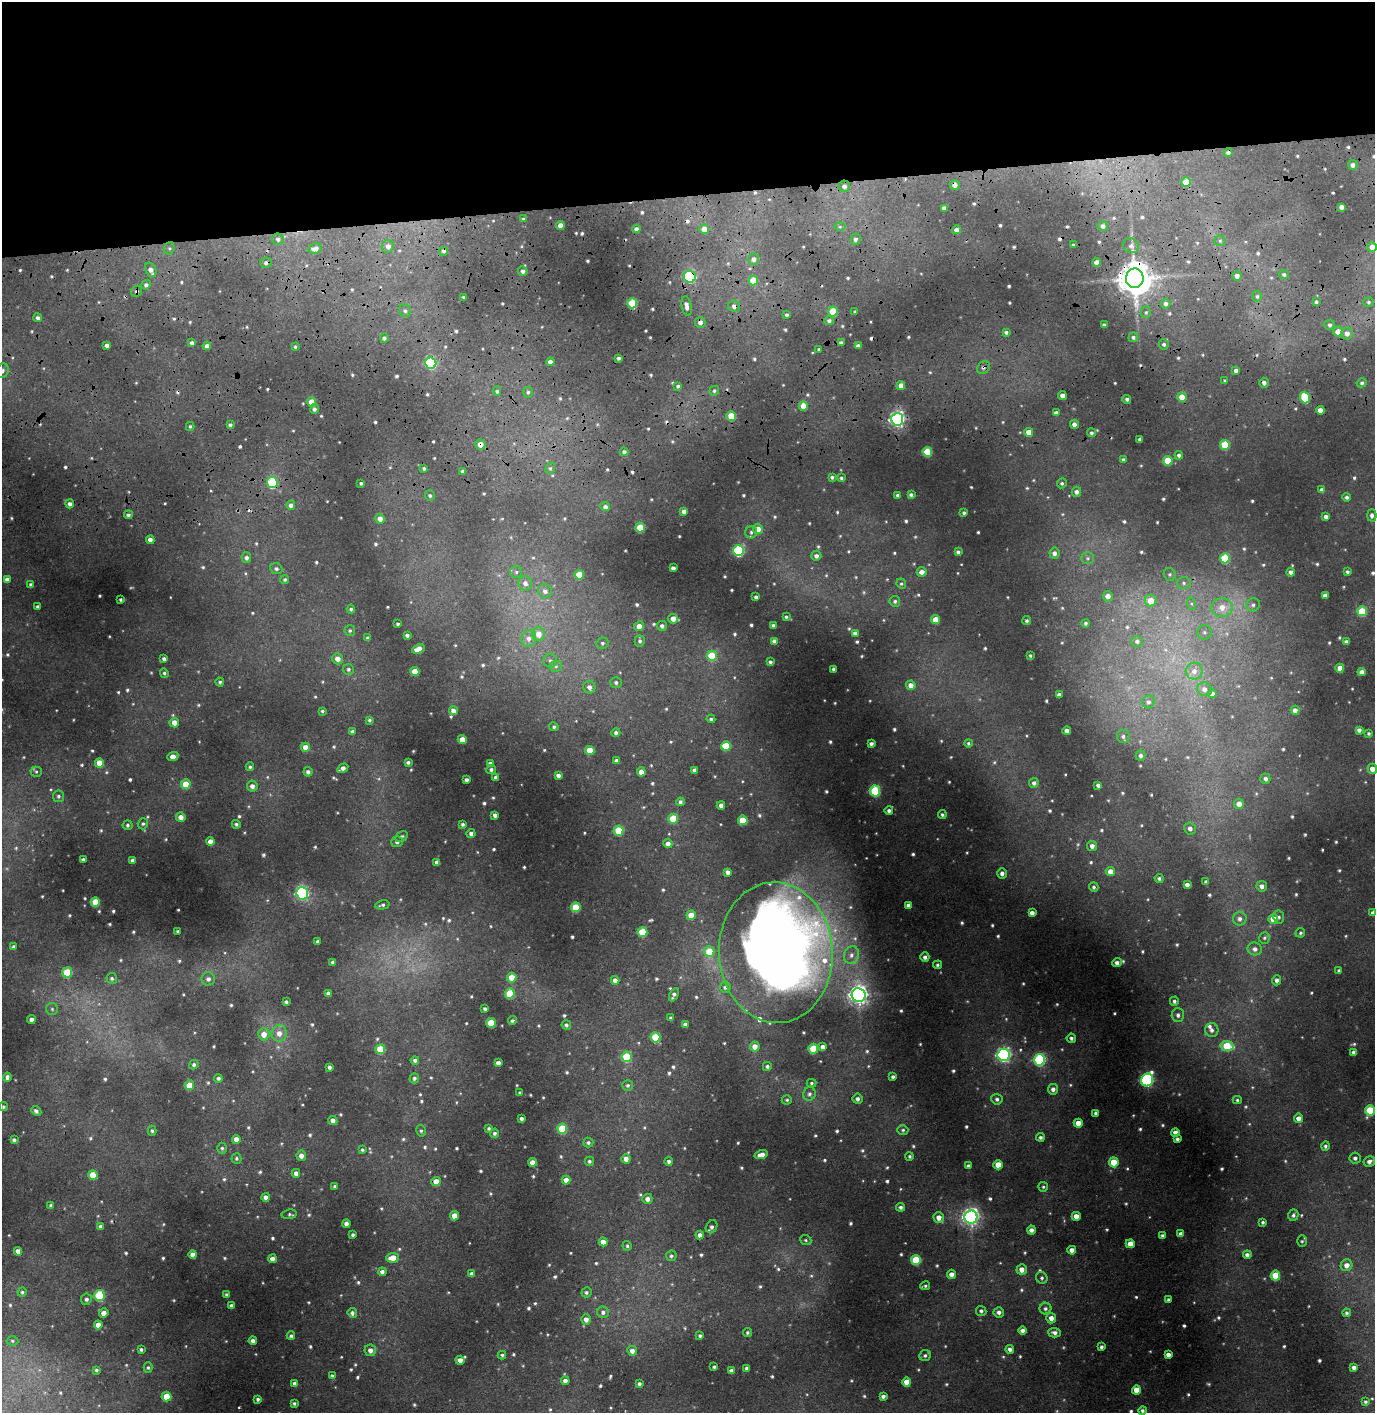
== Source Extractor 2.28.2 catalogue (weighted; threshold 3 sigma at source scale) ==
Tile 2 of 3 x 3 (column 2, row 1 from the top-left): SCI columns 1534-2906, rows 3384-4794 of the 4546 x 5357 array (HDU 1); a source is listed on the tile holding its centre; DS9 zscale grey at full resolution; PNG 1377 x 1415 px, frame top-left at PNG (2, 2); each listed source drawn as its Kron ellipse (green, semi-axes under 4 px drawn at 4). Shown black and unused: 14% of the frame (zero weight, under 3 of 4 exposures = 24% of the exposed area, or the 3 px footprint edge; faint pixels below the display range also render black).
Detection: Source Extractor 2.28.2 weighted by HDU 2 'WHT'; one run over the whole footprint, this tile lists its part. Background 0.0699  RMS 0.007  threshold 0.0315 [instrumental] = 3 sigma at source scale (4.5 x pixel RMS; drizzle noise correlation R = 1.50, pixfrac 1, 0.05/0.05 arcsec/px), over >= 5 px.
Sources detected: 880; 3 too faint to see at this stretch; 13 cosmic-ray / hot-pixel residue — neither listed nor drawn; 7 inside a brighter listed object's ellipse — not listed separately; of the other 857, all 500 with FLUX_AUTO >= 1.15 (the completeness limit of this list) listed and drawn (357 fainter detections not listed), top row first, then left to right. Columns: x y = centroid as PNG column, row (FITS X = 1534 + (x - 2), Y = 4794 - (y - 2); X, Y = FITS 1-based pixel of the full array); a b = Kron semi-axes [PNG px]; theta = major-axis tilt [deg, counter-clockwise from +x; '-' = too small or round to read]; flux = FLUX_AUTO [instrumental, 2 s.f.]
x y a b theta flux
1228 153 4 4 - 1.8
1353 165 5 5 - 2.6
1186 182 4 4 - 15
955 185 5 5 - 3.4
844 186 5 5 - 2.6
1341 207 4 4 - 3.6
944 208 4 4 - 2.5
523 219 3 3 - 1.2
560 225 4 4 - 5.3
1103 226 5 5 - 2.7
840 227 6 4 0 1.2
636 229 4 4 - 2.5
704 229 5 5 - 6.3
956 230 4 4 - 3.7
278 239 6 5 - 2.1
855 239 5 5 - 2.2
1220 241 5 5 - 1.3
1073 245 3 3 - 1.2
388 246 6 6 - 3.6
1131 246 8 7 - 2.8
1372 247 5 5 - 4.4
169 248 6 5 - 1.4
315 249 7 5 10 3.7
444 251 5 5 - 1.7
754 259 6 5 - 2.7
1097 262 4 4 - 4
266 263 6 5 - 2
151 270 7 5 -65 4.3
523 271 5 4 - 2.3
1284 274 5 4 - 1.5
1237 276 5 5 - 3.5
690 277 6 6 - 79
1135 278 10 9 - 1600
753 281 5 4 - 19
146 285 5 4 - 2.1
137 291 6 5 - 1.5
1257 296 5 4 - 1.3
464 297 3 3 - 1.6
1316 302 4 3 - 1.4
1369 302 5 5 - 1.3
632 303 5 5 - 32
1166 304 5 5 - 2.2
687 306 10 5 -79 4.4
734 306 6 5 - 2.9
405 311 6 5 - 1.9
833 311 5 5 - 24
855 312 3 3 - 1.4
1146 312 6 5 - 1.3
787 315 3 3 - 1.4
38 318 4 4 - 1.9
829 321 5 4 - 2.2
700 322 5 5 - 3.3
1104 325 4 3 - 1.5
1330 325 5 5 - 1.6
1006 332 4 4 - 1.5
1338 332 5 5 - 6.4
1347 333 6 6 - 3.7
1133 337 5 4 - 1.8
384 338 4 4 - 1.7
192 343 4 4 - 2.9
841 343 4 3 - 1.9
1164 344 5 5 - 1.6
107 345 4 4 - 2.7
207 346 4 4 - 2.7
858 346 4 4 - 2.8
295 347 4 3 - 1.3
819 349 3 3 - 1.2
618 358 3 3 - 1.7
550 362 4 4 - 3
431 363 5 5 - 77
984 367 7 5 43 2
1236 370 4 3 - 2.3
2 371 7 6 - 2.1
1225 381 3 3 - 1.2
1264 383 5 5 - 2.7
1362 383 5 4 - 1.5
901 385 4 4 - 4.8
678 386 4 4 - 1.3
497 391 4 4 - 1.2
714 391 5 4 - 1.3
528 392 5 5 - 1.4
1062 395 4 4 - 3.8
1182 397 5 4 - 9.8
1305 397 6 5 - 33
1127 399 4 4 - 1.6
312 402 5 4 - 8.2
803 406 5 4 - 11
314 409 5 4 - 1.7
1320 410 4 4 - 5.1
1056 413 4 4 - 2.3
731 416 5 5 - 16
897 419 6 6 - 210
1074 424 4 4 - 3.3
230 425 4 3 - 1.5
190 426 4 3 - 1.2
1029 432 4 4 - 7.3
1091 433 4 4 - 1.6
1140 439 4 4 - 2.4
480 445 5 5 - 6.1
1225 445 5 5 - 26
624 452 4 4 - 2.1
927 452 5 4 - 28
1179 455 4 4 - 1.8
1123 460 3 3 - 1.5
1168 461 5 4 - 18
424 468 4 3 - 1.3
550 468 6 4 67 1.2
462 471 3 3 - 1.9
832 477 4 3 - 1.5
841 478 4 3 - 1.4
272 483 5 5 - 48
361 483 3 3 - 1.3
1062 483 5 4 - 1.3
1322 490 4 4 - 3.1
1076 492 5 5 - 2.8
430 495 5 5 - 1.4
898 495 4 3 - 2
911 495 4 3 - 1.6
1347 497 4 4 - 1.7
70 504 4 4 - 3
291 505 5 4 - 2.9
605 507 5 4 - 2.1
684 511 4 4 - 2.9
964 513 3 3 - 1.2
128 515 4 4 - 1.6
1372 515 6 4 90 2
1326 517 4 4 - 2.8
380 519 5 4 - 4.4
640 528 5 4 - 18
758 529 5 5 - 7.1
751 532 6 6 - 1.8
150 540 4 4 - 3.2
738 551 5 5 - 70
958 552 4 4 - 1.7
1054 553 5 5 - 3.3
816 556 5 5 - 2.5
246 558 5 5 - 2.2
1088 558 6 6 - 1.8
1225 558 5 5 - 34
673 568 4 4 - 2.2
276 569 6 5 - 1.9
516 572 6 6 - 1.7
922 572 5 4 - 4
1291 572 4 4 - 3
1347 572 4 4 - 1.3
1170 574 6 6 - 1.4
579 575 4 4 - 18
7 579 4 4 - 2.8
285 579 4 4 - 1.2
525 583 7 6 - 3.7
1184 583 7 6 - 2
901 584 5 5 - 1.2
31 585 3 3 - 1.6
545 591 7 6 - 3
1325 595 4 4 - 3.4
1108 596 5 5 - 5
756 597 4 3 - 1.6
121 600 3 3 - 1.2
895 601 5 5 - 1.5
1151 601 6 6 - 11
1192 604 6 4 -71 1.3
1253 605 7 6 - 2.2
38 607 3 3 - 1.6
1222 607 10 9 - 9.7
351 609 4 4 - 1.3
1362 611 5 5 - 26
786 617 4 4 - 1.3
673 619 5 5 - 5.2
936 620 4 4 - 11
1027 621 4 4 - 1.5
1086 623 4 4 - 1.4
398 624 3 3 - 1.2
773 625 3 3 - 1.6
639 626 5 4 - 4.9
662 626 5 5 - 2.1
350 631 5 5 - 1.3
1204 632 7 7 - 2.4
855 633 4 4 - 3.3
539 634 7 6 - 7.4
407 635 4 3 - 1.9
368 638 4 4 - 2.1
529 639 8 7 - 4.2
640 641 5 5 - 1.6
774 641 4 4 - 2.4
1137 641 6 5 - 2.3
1346 642 4 4 - 2
602 643 6 5 - 1.6
418 649 6 4 23 7.5
1030 655 3 3 - 1.2
712 656 5 5 - 23
164 659 4 3 - 2.1
337 659 5 5 - 5.2
550 661 7 7 - 2.2
770 662 4 3 - 1.6
556 666 6 5 - 1.6
1340 668 4 4 - 7.8
348 669 6 5 - 1.3
834 669 3 3 - 1.8
1194 671 8 8 - 4.8
415 672 4 4 - 13
1362 672 4 4 - 3.8
164 673 5 4 - 1.4
220 682 4 4 - 1.2
616 683 6 5 - 1.8
911 685 5 4 - 5.7
589 687 6 6 - 3.1
1205 689 7 7 - 3.4
1212 694 4 4 - 4.2
1059 695 4 4 - 2.7
1148 702 6 6 - 2.1
1295 710 4 4 - 4.5
322 711 3 3 - 1.2
453 711 4 4 - 3.9
711 719 4 4 - 1.3
369 720 3 3 - 1.3
174 723 5 5 - 5.8
554 727 5 4 - 1.4
1359 730 4 4 - 2.4
352 731 4 4 - 1.4
1067 731 4 4 - 3.2
616 733 4 4 - 1.8
1368 733 3 3 - 1.2
1123 736 7 6 - 2.6
462 740 4 4 - 7.9
968 743 4 4 - 1.2
871 744 4 3 - 2
726 746 5 5 - 20
305 747 4 4 - 6.5
590 750 4 4 - 13
1141 756 5 5 - 2.1
173 757 5 4 - 7.2
616 761 4 3 - 1.8
408 762 4 3 - 1.7
99 763 4 4 - 12
490 763 4 3 - 1.7
250 767 4 4 - 1.2
343 768 6 4 31 3.5
1372 769 5 5 - 5.4
491 770 5 4 - 1.7
694 770 4 3 - 2.1
36 772 5 5 - 1.2
308 772 4 4 - 2.3
641 772 4 4 - 5.2
558 775 4 4 - 2.6
496 778 4 4 - 3.3
1265 779 5 5 - 2.2
466 780 4 3 - 2.3
1034 783 5 4 - 2.3
186 784 5 5 - 15
1098 785 4 3 - 2.1
252 786 5 5 - 3.7
875 791 5 5 - 49
59 796 6 5 - 1.5
680 802 4 4 - 1.8
1239 804 5 5 - 6.2
721 805 4 4 - 3
889 811 4 4 - 2
495 815 4 4 - 2.6
942 815 4 4 - 1.5
181 817 4 4 - 4.9
673 819 5 5 - 21
743 820 5 4 - 18
143 824 6 5 - 1.3
236 824 4 4 - 1.4
463 824 3 3 - 1.6
127 825 5 5 - 1.3
1190 828 6 6 - 3
618 831 5 5 - 24
471 833 4 4 - 2.2
402 836 7 5 30 1.3
210 842 4 4 - 5.2
397 842 6 5 - 1.8
668 844 4 4 - 4
1092 846 5 5 - 3.5
83 859 3 3 - 1.6
133 860 4 3 - 2.2
437 862 4 4 - 3.2
727 872 4 4 - 3.1
1110 872 4 4 - 6.2
1002 873 5 5 - 3.1
1159 878 4 4 - 1.4
1206 882 4 3 - 1.9
1187 885 4 4 - 2.9
1262 886 5 5 - 3.6
1094 887 5 4 - 1.3
302 893 7 5 -71 120
95 902 5 4 - 17
382 905 7 4 12 1.5
908 905 4 4 - 3.2
576 907 5 5 - 23
1032 913 4 4 - 3.8
1372 913 4 3 - 1.9
691 915 4 4 - 14
1279 917 6 5 - 1.5
1240 919 7 6 - 3
1273 919 5 4 - 11
178 931 3 3 - 1.3
642 932 5 5 - 29
1300 933 5 4 - 1.1
1264 938 6 5 - 1.4
317 941 3 3 - 1.4
13 946 4 4 - 1.3
1255 949 7 6 - 3.1
709 951 5 5 - 16
776 953 70 57 -87 950
851 955 9 7 73 3.6
925 957 4 4 - 2.6
333 962 4 4 - 2.9
1117 963 5 4 - 2.8
937 965 4 4 - 1.3
1339 970 4 3 - 1.2
67 972 5 5 - 27
112 978 5 5 - 1.7
512 978 5 4 - 11
208 979 7 6 - 2.8
615 980 4 4 - 4.1
1277 980 5 4 - 2.6
725 987 5 5 - 1.6
328 994 4 4 - 2.6
510 994 5 5 - 27
674 995 7 3 61 2
859 995 7 7 - 300
1174 1001 4 4 - 1.8
286 1002 3 3 - 1.5
52 1009 6 6 - 1.4
485 1009 3 3 - 1.6
1178 1015 7 6 - 2.5
671 1018 4 3 - 1.8
31 1020 4 4 - 2.9
512 1021 4 4 - 1.4
491 1023 5 4 - 20
685 1024 4 3 - 2
566 1025 5 4 - 1.7
1212 1030 7 6 - 2.6
279 1033 8 7 - 5.2
264 1034 6 5 - 6.7
655 1037 5 5 - 32
1071 1038 4 4 - 1.8
1227 1046 6 5 - 26
755 1047 5 4 - 6
823 1047 4 4 - 3.3
380 1049 5 5 - 18
813 1049 5 5 - 28
1354 1052 4 4 - 3.3
1004 1055 6 6 - 160
626 1057 5 5 - 31
415 1060 4 4 - 1.9
1039 1060 6 5 - 84
498 1063 4 4 - 3.5
194 1065 5 4 - 1.7
767 1066 4 4 - 1.8
329 1067 4 3 - 1.9
7 1077 4 3 - 2.1
893 1077 4 3 - 1.8
218 1078 4 4 - 1.8
414 1078 5 5 - 1.8
1147 1080 6 6 - 110
812 1083 5 4 - 1.3
189 1085 5 4 - 12
628 1085 5 5 - 1.6
1053 1089 5 5 - 3.2
520 1093 3 3 - 1.2
809 1094 7 6 - 2.1
857 1099 5 5 - 2.4
997 1099 5 5 - 2
787 1100 5 4 - 1.2
1237 1100 4 4 - 1.2
3 1107 4 4 - 1.2
1370 1110 5 5 - 28
36 1111 6 4 -44 1.9
1096 1113 4 3 - 1.5
521 1118 3 3 - 1.7
1298 1118 5 4 - 4.6
333 1120 4 4 - 3.6
1078 1123 4 4 - 7.3
489 1128 3 3 - 1.3
562 1129 5 5 - 28
903 1130 5 4 - 1.3
152 1131 5 4 - 1.3
421 1131 6 4 -76 1.4
1175 1132 4 4 - 4.2
495 1133 5 4 - 1.7
1040 1137 4 4 - 1.7
236 1139 4 4 - 5.4
1177 1139 4 3 - 1.9
14 1140 4 4 - 1.8
588 1142 5 5 - 1.7
1325 1146 5 4 - 1.7
222 1148 5 4 - 1.2
362 1150 4 4 - 1.2
761 1155 7 4 17 4.6
301 1156 5 4 - 4
909 1156 4 4 - 1.2
236 1158 5 5 - 1.3
1355 1158 6 5 - 2.3
626 1159 4 4 - 4.3
589 1161 5 4 - 1.4
669 1161 4 4 - 2
1369 1161 6 5 - 2.9
533 1162 4 4 - 7
1114 1162 5 5 - 16
998 1165 4 4 - 10
969 1166 4 4 - 2.5
296 1173 4 4 - 3.4
93 1175 5 4 - 16
566 1180 4 4 - 4.9
436 1181 5 4 - 8.6
335 1186 4 3 - 1.4
1043 1187 5 5 - 1.2
266 1197 4 4 - 3.6
647 1199 5 5 - 3.3
51 1205 3 3 - 1.2
900 1207 4 4 - 1.7
289 1214 7 5 9 1.4
1293 1215 6 5 - 1.8
455 1216 4 4 - 9.3
1076 1216 4 4 - 6.7
939 1217 5 5 - 5
971 1217 6 6 - 260
1263 1222 4 3 - 1.3
346 1224 4 4 - 2.6
101 1227 4 4 - 3
712 1227 7 5 59 2.2
1031 1230 4 4 - 2.8
1181 1234 4 4 - 3.7
353 1235 3 3 - 1.4
700 1235 4 4 - 2.9
1163 1236 4 3 - 2
806 1240 6 4 -22 1.2
1302 1241 5 5 - 1.2
603 1242 4 4 - 6.9
1130 1244 4 4 - 7.8
627 1246 5 4 - 1.2
1072 1250 4 4 - 4
18 1251 4 4 - 4.2
193 1255 4 4 - 5.2
1247 1255 4 4 - 2.7
671 1256 5 5 - 1.6
393 1258 6 5 - 8.9
272 1259 4 4 - 3.4
916 1260 5 5 - 34
1346 1265 6 5 - 4.9
1022 1269 5 5 - 5.2
382 1272 4 4 - 3
472 1274 4 4 - 4
951 1274 4 4 - 3.9
1275 1276 5 5 - 25
1042 1278 6 5 - 1.6
925 1286 5 3 - 1.2
22 1292 4 4 - 1.2
586 1292 5 5 - 1.7
99 1295 5 5 - 45
227 1295 4 3 - 1.9
86 1299 6 5 - 2.3
1168 1300 4 3 - 1.4
231 1306 4 4 - 2.1
1045 1309 6 6 - 2
981 1311 5 5 - 1.7
603 1312 6 5 - 2.4
999 1312 5 5 - 2.6
104 1313 5 4 - 4.6
352 1313 5 4 - 2.3
1347 1313 4 4 - 1.4
1051 1318 5 5 - 4.6
586 1319 5 5 - 4.1
98 1325 4 4 - 6.4
1023 1330 4 4 - 3
747 1332 4 3 - 1.3
1055 1333 6 5 - 2.9
291 1336 4 4 - 1.5
700 1336 4 4 - 1.4
12 1341 6 4 -3 1.3
253 1341 4 4 - 2.6
1101 1347 4 3 - 1.7
1010 1349 4 4 - 2.6
141 1350 4 3 - 1.4
370 1350 6 5 - 3.9
632 1351 5 5 - 4.1
502 1355 4 4 - 1.2
925 1355 6 5 - 1.8
1168 1355 4 4 - 3.9
460 1360 4 4 - 4.3
148 1367 5 4 - 1.2
714 1367 3 3 - 1.3
747 1368 4 4 - 2.4
1354 1368 4 4 - 2.3
96 1370 3 3 - 1.3
732 1371 4 4 - 3.4
332 1375 4 4 - 1.4
565 1381 4 4 - 3.2
907 1382 4 4 - 7.8
295 1383 4 4 - 3.5
639 1384 4 3 - 1.6
1136 1390 4 4 - 9.2
166 1396 5 5 - 15
883 1396 4 3 - 2.2
258 1399 3 3 - 1.4
1366 1402 3 3 - 1.1
294 1403 3 3 - 1.3
1142 1410 4 4 - 1.6
Overlapping masked pixels (flux is a lower limit): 15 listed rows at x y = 955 185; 844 186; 388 246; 444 251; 266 263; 690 277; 1135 278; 137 291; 734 306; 833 311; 700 322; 984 367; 480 445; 272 483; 291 505
Isophote crosses this tile's border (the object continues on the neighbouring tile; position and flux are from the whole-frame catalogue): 2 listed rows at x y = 2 371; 1372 769